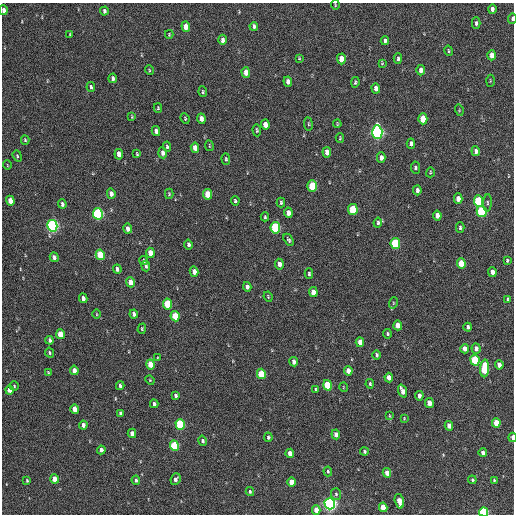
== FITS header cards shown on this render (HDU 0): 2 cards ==
NAXIS1  =                  512 / Axis length
NAXIS2  =                  512 / Axis length

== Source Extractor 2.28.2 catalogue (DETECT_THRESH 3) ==
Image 512 x 512 px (HDU 0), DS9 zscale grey, 1 PNG px = 1 image px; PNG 516 x 516 px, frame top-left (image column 1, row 512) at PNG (2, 3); each listed source drawn as its Kron ellipse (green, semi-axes under 4 px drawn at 4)
Background 219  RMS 14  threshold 43.5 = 3 sigma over >= 5 px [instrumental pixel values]
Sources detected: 175; all 175 listed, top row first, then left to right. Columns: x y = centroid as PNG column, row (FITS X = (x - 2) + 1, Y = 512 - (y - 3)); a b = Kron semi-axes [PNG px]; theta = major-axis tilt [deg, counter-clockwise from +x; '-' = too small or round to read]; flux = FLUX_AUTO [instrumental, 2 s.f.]
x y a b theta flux
335 5 4 2 - 820
492 9 5 3 - 3600
4 10 5 3 - 3500
104 11 4 3 - 2500
512 19 5 3 - 2200
476 23 6 4 -89 2600
254 26 4 3 - 2100
186 27 5 4 - 11000
169 34 4 3 - 830
70 35 3 3 - 1100
222 40 5 4 - 3600
385 41 4 3 - 2200
449 51 5 3 - 1000
492 55 5 4 - 8000
299 58 4 4 - 880
341 59 5 4 - 14000
398 59 5 3 - 1900
382 63 4 4 - 840
149 70 5 3 - 900
421 70 5 4 - 6000
246 72 5 4 - 9500
113 78 5 4 - 2400
490 81 6 3 89 910
288 82 5 4 - 4300
355 82 5 3 - 1400
91 87 5 3 - 1800
376 88 5 4 - 5400
203 92 5 4 - 1500
158 108 5 4 - 1100
459 110 5 3 - 880
132 117 4 3 - 810
185 118 6 3 -67 1100
201 119 5 4 - 5500
423 119 5 4 - 24000
308 124 7 3 -82 1100
337 124 4 3 - 890
265 125 5 4 - 8300
257 130 6 3 -86 1300
156 131 5 4 - 4100
377 132 7 5 -88 290000
340 138 5 3 - 950
25 140 4 4 - 1300
411 144 5 4 - 3400
209 146 5 2 - 880
167 147 5 4 - 1500
195 148 5 4 - 9100
476 151 5 4 - 3400
327 152 5 4 - 6400
163 153 5 4 - 4500
119 154 5 4 - 7600
137 154 4 3 - 1100
17 156 6 4 -69 1200
381 158 5 4 - 4800
226 159 6 4 -88 1400
7 165 5 3 - 680
415 168 6 4 -82 1900
430 172 5 3 - 1000
312 186 6 4 -87 32000
417 190 5 3 - 3000
111 194 5 4 - 4500
169 194 5 4 - 1100
208 194 5 4 - 19000
458 199 5 4 - 7800
10 201 5 4 - 10000
235 201 4 4 - 1600
478 201 5 4 - 59000
281 203 5 3 - 1600
487 203 9 3 86 1600
62 204 5 3 - 2300
353 210 5 4 - 49000
482 211 6 5 - 79000
288 213 5 4 - 5400
98 214 6 5 - 130000
437 216 5 4 - 7000
265 217 4 3 - 1200
378 223 5 4 - 2000
52 226 6 5 - 220000
460 227 5 3 - 1700
275 228 6 5 - 93000
128 229 5 4 - 4700
289 240 7 4 -58 1700
395 244 5 4 - 72000
188 245 5 3 - 2400
150 253 5 4 - 11000
100 255 5 4 - 36000
54 257 5 4 - 2700
507 260 4 3 - 1100
143 261 4 3 - 1200
461 263 5 4 - 19000
279 264 5 4 - 5300
146 266 5 3 - 2400
117 269 4 3 - 2700
194 272 5 4 - 6200
492 272 5 4 - 6500
309 274 5 4 - 1500
130 282 5 4 - 9400
247 287 5 4 - 3900
313 292 5 4 - 9300
268 297 5 3 - 1000
83 298 4 3 - 4100
508 299 4 3 - 1100
393 303 6 3 72 1200
167 304 5 4 - 38000
97 314 4 3 - 790
134 314 4 3 - 3100
175 316 5 4 - 27000
398 325 5 4 - 9100
468 327 4 3 - 2400
142 329 5 4 - 1100
60 334 5 4 - 18000
387 334 5 4 - 1400
50 340 4 3 - 2600
360 342 5 4 - 8900
476 348 5 4 - 4000
465 349 5 4 - 6400
49 353 5 4 - 1600
377 355 4 3 - 1700
157 358 3 2 - 750
475 360 5 4 - 52000
294 362 5 4 - 3600
150 364 5 4 - 19000
499 365 4 4 - 5900
485 368 9 4 87 59000
74 370 5 4 - 5800
348 371 5 4 - 7100
48 373 4 3 - 980
261 374 5 4 - 27000
389 378 5 4 - 6900
150 380 5 4 - 920
370 384 4 3 - 1300
327 385 5 4 - 41000
14 386 4 3 - 1000
120 386 4 3 - 2000
343 387 5 3 - 720
9 390 4 4 - 7300
316 390 4 3 - 1500
402 391 7 4 -68 7100
176 395 4 3 - 2000
419 396 5 3 - 4700
429 403 5 4 - 11000
154 404 4 3 - 2200
75 409 5 4 - 11000
120 413 4 3 - 2700
389 416 4 3 - 890
404 418 4 3 - 800
496 423 5 4 - 19000
180 424 5 4 - 81000
83 425 4 4 - 4300
449 426 5 4 - 7600
132 433 4 4 - 6000
336 434 5 4 - 3900
268 437 5 4 - 1500
513 437 5 2 - 6500
202 441 5 4 - 2300
174 446 5 4 - 59000
101 450 4 3 - 5000
364 452 4 4 - 1600
290 453 4 4 - 7400
483 453 4 4 - 5100
328 471 5 4 - 1400
387 473 4 4 - 8200
55 479 4 4 - 10000
175 479 6 5 - 2900
136 480 4 3 - 1700
472 480 4 3 - 1200
494 480 4 4 - 1100
27 481 4 3 - 1200
292 482 5 4 - 12000
250 492 4 3 - 1300
336 494 6 5 - 1700
399 501 7 4 -75 13000
330 504 5 5 - 330000
383 507 5 4 - 18000
316 510 4 4 - 9300
484 512 4 4 - 74000
At the frame edge (FLAGS 8, measured only in part): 5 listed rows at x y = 335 5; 4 10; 512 19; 513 437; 484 512